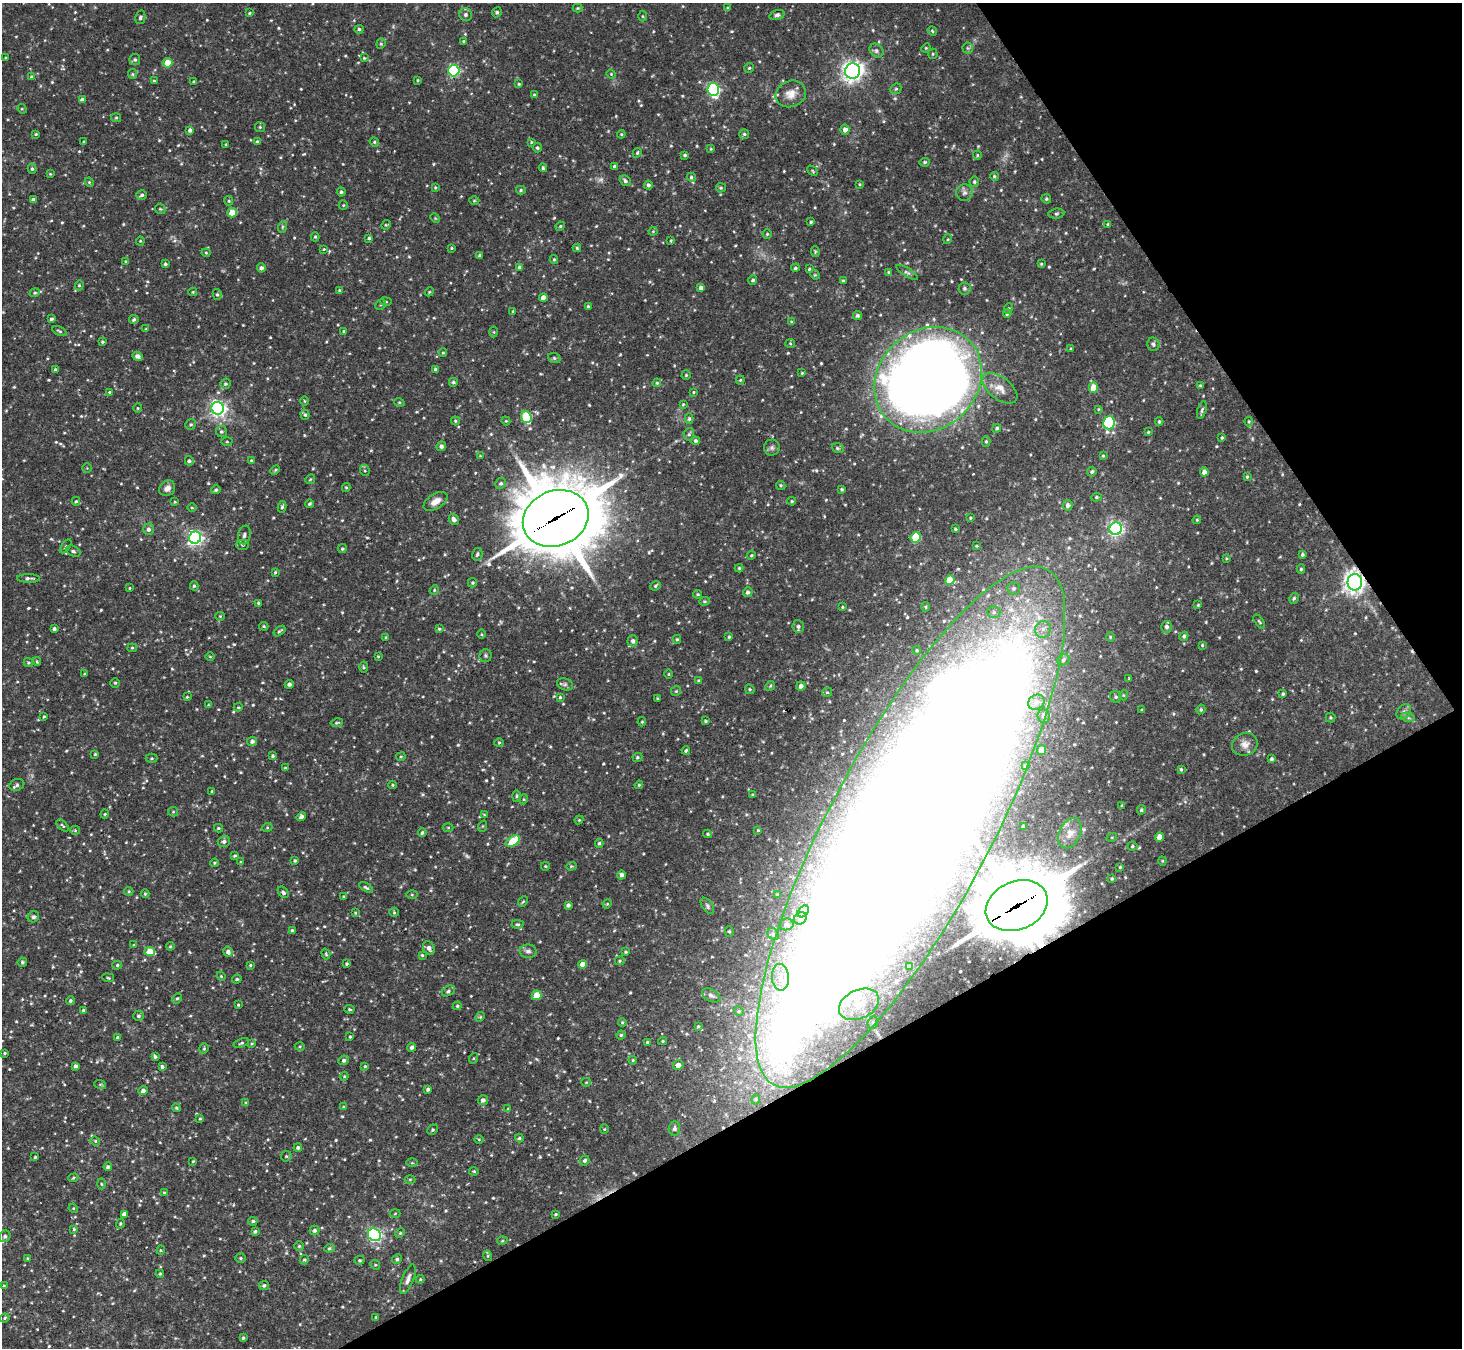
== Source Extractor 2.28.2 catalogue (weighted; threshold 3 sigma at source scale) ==
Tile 12 of 4 x 4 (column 4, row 3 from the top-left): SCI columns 4384-5843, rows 1641-2986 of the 5843 x 5836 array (HDU 1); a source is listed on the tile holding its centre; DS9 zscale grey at full resolution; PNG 1464 x 1350 px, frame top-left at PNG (2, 3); each listed source drawn as its Kron ellipse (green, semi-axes under 4 px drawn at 4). Shown black and unused: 27% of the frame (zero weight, under 2 of 3 exposures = <1% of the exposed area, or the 3 px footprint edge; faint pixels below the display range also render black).
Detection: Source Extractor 2.28.2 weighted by HDU 2 'WHT'; one run over the whole footprint, this tile lists its part. Background 0.123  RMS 0.0073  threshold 0.033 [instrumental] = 3 sigma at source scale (4.5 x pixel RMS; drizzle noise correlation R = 1.50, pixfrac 1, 0.05/0.05 arcsec/px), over >= 5 px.
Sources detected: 686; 2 too faint to see at this stretch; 5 inside a brighter object's white glare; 3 cosmic-ray / hot-pixel residue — neither listed nor drawn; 4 inside a brighter listed object's ellipse — not listed separately; of the other 672, all 500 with FLUX_AUTO >= 0.686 (the completeness limit of this list) listed and drawn (172 fainter detections not listed), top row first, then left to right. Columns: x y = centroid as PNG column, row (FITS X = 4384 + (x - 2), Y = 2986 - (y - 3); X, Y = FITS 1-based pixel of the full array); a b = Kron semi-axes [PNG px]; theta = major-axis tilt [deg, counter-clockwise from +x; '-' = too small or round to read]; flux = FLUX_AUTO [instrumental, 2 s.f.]
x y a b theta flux
577 8 5 4 - 0.75
728 8 4 3 - 0.72
497 12 5 4 - 1.3
250 13 4 3 - 0.72
466 14 7 6 - 2.2
777 15 8 4 16 2
642 16 5 3 - 0.76
140 17 7 5 77 1.6
359 29 4 4 - 1.3
932 31 5 4 - 0.92
463 41 4 3 - 0.74
381 44 5 4 - 1.1
926 48 5 4 - 0.78
968 48 6 5 - 1.2
876 51 7 6 - 2.2
933 54 5 5 - 0.96
6 58 3 3 - 0.82
364 58 4 4 - 0.76
135 60 5 5 - 1.4
167 63 5 4 - 10
749 68 5 5 - 1
454 70 6 5 - 100
853 71 7 7 - 420
132 74 5 4 - 0.98
611 74 5 4 - 0.76
31 76 4 3 - 0.79
418 80 4 3 - 0.75
154 81 3 3 - 1
194 82 4 3 - 0.93
519 84 4 3 - 0.83
713 89 6 6 - 120
896 89 6 5 - 1.2
791 94 15 13 23 7.9
534 95 4 3 - 1
82 100 4 4 - 3
22 109 5 4 - 0.85
116 118 5 4 - 0.92
260 127 5 5 - 1.1
190 130 4 4 - 2.3
845 130 5 4 - 3.7
36 134 4 3 - 0.77
621 134 4 4 - 0.73
744 134 5 5 - 1.2
84 142 3 3 - 1.1
257 142 4 4 - 1.4
374 142 5 4 - 0.97
531 142 4 4 - 0.79
226 144 3 3 - 0.85
537 148 4 4 - 1.3
711 149 3 3 - 0.74
637 153 5 4 - 0.88
685 155 3 3 - 1.2
977 155 4 4 - 0.79
925 162 5 4 - 1.1
615 166 3 3 - 1.4
543 168 4 3 - 1.1
32 169 5 4 - 1.1
813 171 6 3 -43 0.78
50 174 4 3 - 0.77
994 176 4 4 - 1.1
691 177 5 4 - 1.3
625 181 6 5 - 1.9
89 182 5 4 - 0.74
974 182 5 4 - 1.2
859 184 4 3 - 0.7
648 185 4 4 - 1.6
435 187 3 3 - 0.86
721 188 5 4 - 0.96
521 190 5 4 - 1.1
341 192 4 4 - 1.3
964 193 8 8 - 2.8
142 195 5 4 - 1.6
1046 199 5 4 - 1.2
33 200 4 4 - 2.6
229 201 5 4 - 0.91
474 201 5 3 - 0.72
343 205 5 4 - 0.79
160 209 6 4 -43 0.96
232 213 5 5 - 13
1056 214 8 5 6 1.4
435 218 5 4 - 0.78
811 222 3 3 - 0.88
1107 224 4 3 - 0.69
386 225 5 4 - 0.86
560 226 5 4 - 0.74
282 227 6 4 71 0.9
653 231 4 4 - 0.73
767 234 4 4 - 0.95
315 237 4 4 - 0.89
369 238 3 3 - 1.1
948 239 5 3 - 0.7
140 241 4 4 - 0.7
671 241 3 2 - 0.76
452 248 3 3 - 0.83
577 248 4 4 - 0.98
324 249 4 4 - 0.71
815 251 5 4 - 0.88
206 253 4 4 - 0.69
480 255 3 3 - 1.3
554 259 4 4 - 0.78
126 261 4 3 - 0.69
165 264 3 3 - 1.2
1041 264 4 3 - 0.83
519 267 4 3 - 1.4
261 268 4 4 - 2.1
795 268 4 4 - 1.1
809 269 3 3 - 0.8
888 272 4 3 - 0.74
907 272 12 4 -32 1.7
815 275 5 4 - 0.84
753 280 4 4 - 1.4
843 281 3 3 - 1.1
79 285 5 4 - 0.83
701 288 4 4 - 2.9
965 288 6 6 - 1.6
339 290 4 3 - 0.71
193 292 4 4 - 0.83
429 292 5 3 - 0.72
35 293 5 4 - 1.1
217 294 5 4 - 1.2
543 298 4 4 - 5.1
386 301 6 3 -10 0.75
381 305 6 4 46 1
588 306 4 3 - 1
1009 308 5 3 - 0.73
513 311 3 2 - 0.69
1007 313 4 4 - 1.4
857 316 4 4 - 1.4
51 319 3 3 - 1.4
134 319 5 4 - 1.3
792 322 4 4 - 1.1
146 329 4 3 - 0.83
59 331 7 4 -25 1.2
344 331 4 3 - 0.72
494 332 5 3 - 0.74
102 342 3 3 - 0.95
790 343 5 4 - 0.85
1153 344 7 6 - 2
1071 349 4 3 - 0.83
443 353 4 4 - 0.79
138 356 5 4 - 2.5
554 358 6 5 - 1.4
55 369 4 3 - 0.88
435 369 3 3 - 1.2
802 373 3 3 - 0.73
686 375 4 4 - 0.88
740 380 4 4 - 0.84
928 380 57 49 42 1300
453 382 4 4 - 1.3
657 383 4 4 - 0.83
225 384 5 5 - 1.3
1200 385 4 3 - 0.77
1093 387 5 4 - 11
1000 388 20 11 -38 8.5
109 392 3 3 - 0.74
693 392 4 3 - 0.75
304 401 5 3 - 0.72
399 402 5 3 - 0.7
683 404 4 4 - 0.79
138 408 4 4 - 0.84
218 408 6 6 - 240
1099 409 4 4 - 0.71
1202 410 9 4 73 1.4
305 415 5 4 - 1.3
526 417 6 5 - 39
689 419 5 4 - 1.2
455 421 4 4 - 1
506 421 4 3 - 0.7
1249 421 5 3 - 0.71
1159 422 4 3 - 1
1109 423 6 5 - 82
191 424 5 5 - 1.2
997 428 4 4 - 1.2
221 432 5 5 - 1.2
1148 432 4 3 - 0.78
689 434 6 5 - 1.4
1222 438 4 3 - 0.94
696 441 4 4 - 1.3
986 441 5 4 - 1.1
227 442 5 3 - 0.76
441 446 5 4 - 2.4
772 447 8 8 - 2.1
838 448 6 4 -20 1.2
480 456 4 3 - 0.7
1103 456 4 3 - 0.74
189 461 5 4 - 1.4
251 461 4 4 - 1
87 468 5 5 - 0.78
275 470 5 3 - 0.85
365 470 6 4 -69 1.1
1092 472 5 4 - 1.3
1204 472 4 4 - 4.2
1247 477 4 3 - 0.87
310 479 5 4 - 0.88
501 483 6 5 - 1.3
781 485 5 4 - 0.97
346 487 4 4 - 0.77
167 488 8 7 - 3.4
842 489 3 3 - 0.9
216 490 5 4 - 1.1
1096 497 5 4 - 0.96
76 501 4 3 - 0.98
436 501 13 7 33 6.1
792 501 4 3 - 0.94
175 502 4 3 - 0.77
309 504 4 3 - 0.96
1068 505 5 5 - 2.3
192 507 5 3 - 0.7
282 507 6 4 79 1.3
556 518 34 27 22 5700
970 518 4 3 - 0.74
454 519 6 5 - 3
1197 520 4 3 - 0.71
148 529 6 5 - 2.2
955 529 3 3 - 0.77
1116 529 6 6 - 190
244 535 9 6 78 2.5
916 537 5 5 - 34
195 538 6 6 - 190
243 545 6 5 - 1.3
66 546 8 4 54 1.1
976 546 4 3 - 0.73
342 549 4 4 - 1
73 551 7 5 -23 1.8
477 554 6 5 - 1.4
1302 554 3 3 - 1.4
751 555 4 4 - 0.95
1226 558 3 3 - 0.7
739 568 4 4 - 0.89
1301 569 4 4 - 1.1
275 572 4 3 - 0.82
28 578 11 4 -1 2.1
950 580 5 4 - 13
1355 582 8 7 - 460
472 583 4 4 - 0.95
194 586 4 4 - 1.1
655 586 5 4 - 1.1
129 588 4 4 - 0.78
1014 589 6 6 - 1.9
434 590 5 4 - 0.91
748 592 5 5 - 1.9
698 594 4 3 - 0.97
1294 598 5 4 - 1.2
704 601 5 4 - 1.1
259 603 3 3 - 1.2
1198 605 4 4 - 0.82
842 607 3 3 - 0.71
926 607 5 3 - 0.83
994 612 6 5 - 1.7
220 616 4 4 - 0.73
1259 622 8 4 -55 1
264 626 4 3 - 0.83
798 626 6 6 - 2
1167 627 6 5 - 2.1
54 629 4 3 - 1.6
439 629 4 3 - 0.88
1043 629 8 7 - 4
279 631 7 3 37 1.3
481 634 4 3 - 0.76
1184 636 5 4 - 1.2
386 637 4 3 - 0.72
729 637 4 3 - 0.86
1110 637 4 4 - 0.81
677 639 4 4 - 0.97
633 641 5 5 - 2.1
1202 645 4 4 - 0.71
132 648 5 4 - 0.98
917 650 4 4 - 0.88
485 655 6 6 - 1.4
210 656 5 3 - 0.74
378 656 3 3 - 0.7
1063 660 6 5 - 1.7
37 662 4 3 - 0.87
28 663 5 4 - 1.1
364 667 5 3 - 0.93
85 674 3 3 - 0.89
669 674 4 3 - 0.71
1129 679 4 3 - 0.72
699 681 4 3 - 1.2
115 683 4 4 - 0.93
289 684 4 4 - 2.2
565 684 8 6 -21 1.8
770 686 5 4 - 0.89
801 686 4 4 - 3.3
750 689 5 4 - 1
676 691 5 5 - 0.98
827 692 5 4 - 0.88
1283 694 4 3 - 1.1
1124 695 5 3 - 0.77
187 697 4 4 - 0.76
560 697 3 3 - 0.86
1116 697 6 5 - 1.4
657 698 4 3 - 0.74
1036 702 8 7 - 3.5
208 705 4 3 - 0.74
238 707 4 3 - 0.82
1201 709 5 4 - 1.1
1142 710 4 4 - 0.84
1404 712 8 6 50 2.3
44 716 3 3 - 0.87
1044 716 7 6 - 2.1
1330 717 5 5 - 0.92
1408 717 7 4 -20 1.6
705 721 3 3 - 0.92
642 722 4 4 - 0.83
337 723 6 3 10 0.94
252 741 5 4 - 2.4
499 743 4 4 - 0.89
1245 744 13 11 23 5.6
686 750 4 3 - 1.2
1042 750 5 4 - 5.1
95 754 4 4 - 0.83
273 756 4 4 - 1
401 757 5 3 - 0.81
637 757 5 4 - 1.1
151 758 6 4 1 0.99
1272 759 4 3 - 1.5
1025 766 4 3 - 0.99
285 768 3 3 - 0.9
1181 769 4 3 - 0.98
17 785 7 5 20 2
392 785 4 4 - 0.84
639 785 4 3 - 0.74
212 791 3 3 - 0.99
753 795 3 3 - 0.92
516 796 6 4 88 1
524 799 5 3 - 0.71
1122 805 3 3 - 0.78
1141 810 4 4 - 1.2
173 812 5 4 - 0.94
105 814 4 4 - 0.83
484 815 3 3 - 0.72
301 817 5 4 - 2.5
579 820 4 4 - 0.74
63 825 7 3 -43 1.2
483 826 5 3 - 0.72
1023 826 3 3 - 1.4
448 827 5 3 - 0.77
910 827 292 81 62 2900
218 828 4 3 - 0.97
267 828 5 3 - 0.69
75 830 5 4 - 0.83
758 830 4 4 - 0.91
422 833 4 3 - 1.2
1070 833 16 10 64 6.7
708 834 4 3 - 1
1112 837 5 3 - 0.72
1159 837 5 4 - 6.9
224 841 6 5 - 1.8
513 841 8 4 36 28
599 843 4 4 - 1.3
1132 846 5 4 - 1.1
235 856 4 3 - 1.1
295 860 4 3 - 1.1
1162 861 4 4 - 0.74
241 862 4 3 - 0.87
215 863 4 3 - 0.96
545 866 4 3 - 0.76
571 866 5 4 - 0.84
1120 867 3 3 - 0.82
622 875 4 4 - 2
1112 879 4 3 - 0.97
366 888 8 4 -32 1.4
129 891 4 4 - 0.92
283 892 6 4 -49 1.6
145 894 4 4 - 0.78
412 895 6 4 0 0.86
777 895 3 3 - 1.2
344 897 3 3 - 1
523 901 5 4 - 0.86
607 904 5 4 - 0.74
568 905 4 3 - 2
707 906 9 5 -55 1.7
1017 906 32 24 23 5500
803 911 6 4 49 1.4
394 912 5 4 - 0.92
355 913 3 3 - 0.69
33 917 6 5 - 1.3
800 918 7 5 44 1.7
518 924 6 4 -1 1.1
786 924 7 6 - 1.6
292 931 4 4 - 1.5
729 931 5 4 - 0.92
773 934 6 5 - 1.5
134 945 4 3 - 0.72
170 946 4 3 - 0.76
429 948 7 5 -63 2.7
150 951 5 4 - 16
528 951 8 6 -3 2.5
228 952 5 4 - 2.6
626 952 4 4 - 1
326 954 5 4 - 0.97
422 955 4 4 - 1
620 961 5 4 - 0.93
22 962 4 4 - 1.1
347 964 3 3 - 0.87
582 964 4 4 - 7.4
117 965 5 4 - 1.1
250 965 4 3 - 0.81
910 966 3 3 - 0.94
221 976 4 4 - 0.7
780 977 13 8 -86 7
108 978 6 3 -9 0.72
237 979 5 4 - 0.96
448 991 7 5 31 1.5
537 995 5 4 - 17
711 995 10 6 -27 2.2
177 998 5 4 - 1
70 1001 4 4 - 1.3
859 1004 21 14 25 15
238 1005 3 3 - 0.73
457 1006 4 4 - 0.99
350 1009 5 4 - 0.93
83 1010 3 3 - 1
739 1011 5 4 - 0.92
139 1016 5 5 - 1.5
480 1017 5 4 - 0.9
622 1022 4 4 - 0.76
873 1023 6 5 - 1.4
698 1026 4 3 - 0.87
621 1035 4 4 - 1.1
118 1037 3 3 - 1.3
350 1037 4 3 - 0.78
663 1041 4 4 - 0.92
647 1042 4 3 - 0.96
241 1043 8 4 20 1.2
252 1043 4 3 - 0.75
300 1047 5 3 - 0.77
412 1047 4 4 - 2
204 1049 5 4 - 1.1
5 1053 3 3 - 0.85
155 1056 4 3 - 1.4
474 1058 5 3 - 0.76
344 1060 5 4 - 1.7
633 1060 4 4 - 0.82
678 1065 5 5 - 4.4
75 1066 4 3 - 1.6
365 1066 3 3 - 0.79
162 1067 3 3 - 1.6
344 1076 4 4 - 0.75
586 1082 5 4 - 0.75
100 1084 6 4 -18 0.96
428 1089 4 4 - 1.8
143 1091 5 4 - 2.7
756 1099 5 3 - 0.73
483 1100 5 5 - 2.4
246 1103 4 4 - 0.97
344 1107 4 3 - 0.8
176 1108 4 3 - 0.97
508 1109 4 3 - 0.75
200 1119 4 3 - 0.8
604 1129 4 4 - 0.75
674 1129 7 5 84 2
432 1130 5 5 - 1.2
519 1138 4 4 - 1
479 1140 5 3 - 0.73
95 1141 5 4 - 0.89
298 1147 4 4 - 1.5
286 1156 6 5 - 1.2
35 1157 3 3 - 0.8
193 1161 3 3 - 0.88
585 1161 5 4 - 1.6
412 1163 6 4 -1 0.79
108 1167 4 3 - 1.7
474 1171 4 3 - 0.79
73 1178 5 4 - 0.98
410 1179 5 3 - 0.75
101 1184 5 3 - 0.77
164 1192 3 3 - 0.72
73 1208 5 4 - 0.76
124 1214 4 4 - 4.5
395 1214 5 3 - 0.71
555 1214 4 3 - 0.93
253 1221 5 4 - 1.4
120 1223 5 4 - 0.94
74 1229 4 4 - 0.84
315 1230 5 5 - 1.8
255 1231 4 4 - 1.4
400 1233 5 4 - 0.91
374 1235 7 6 - 160
5 1236 6 5 - 1.7
502 1241 5 3 - 0.72
299 1246 5 5 - 1
329 1248 5 4 - 1.1
161 1250 4 4 - 0.81
488 1256 5 3 - 0.71
27 1258 4 3 - 0.73
240 1258 5 5 - 1.1
397 1259 5 4 - 1.5
304 1260 5 4 - 1.1
359 1260 5 4 - 1
375 1265 5 4 - 0.95
160 1274 4 3 - 0.83
408 1279 15 6 68 3.8
420 1279 4 4 - 0.88
264 1285 5 4 - 1.7
4 1286 4 3 - 0.82
376 1317 3 3 - 0.91
5 1318 5 4 - 0.95
243 1338 3 3 - 1.1
Overlapping masked pixels (flux is a lower limit): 4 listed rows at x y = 556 518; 1355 582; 910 827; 1017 906